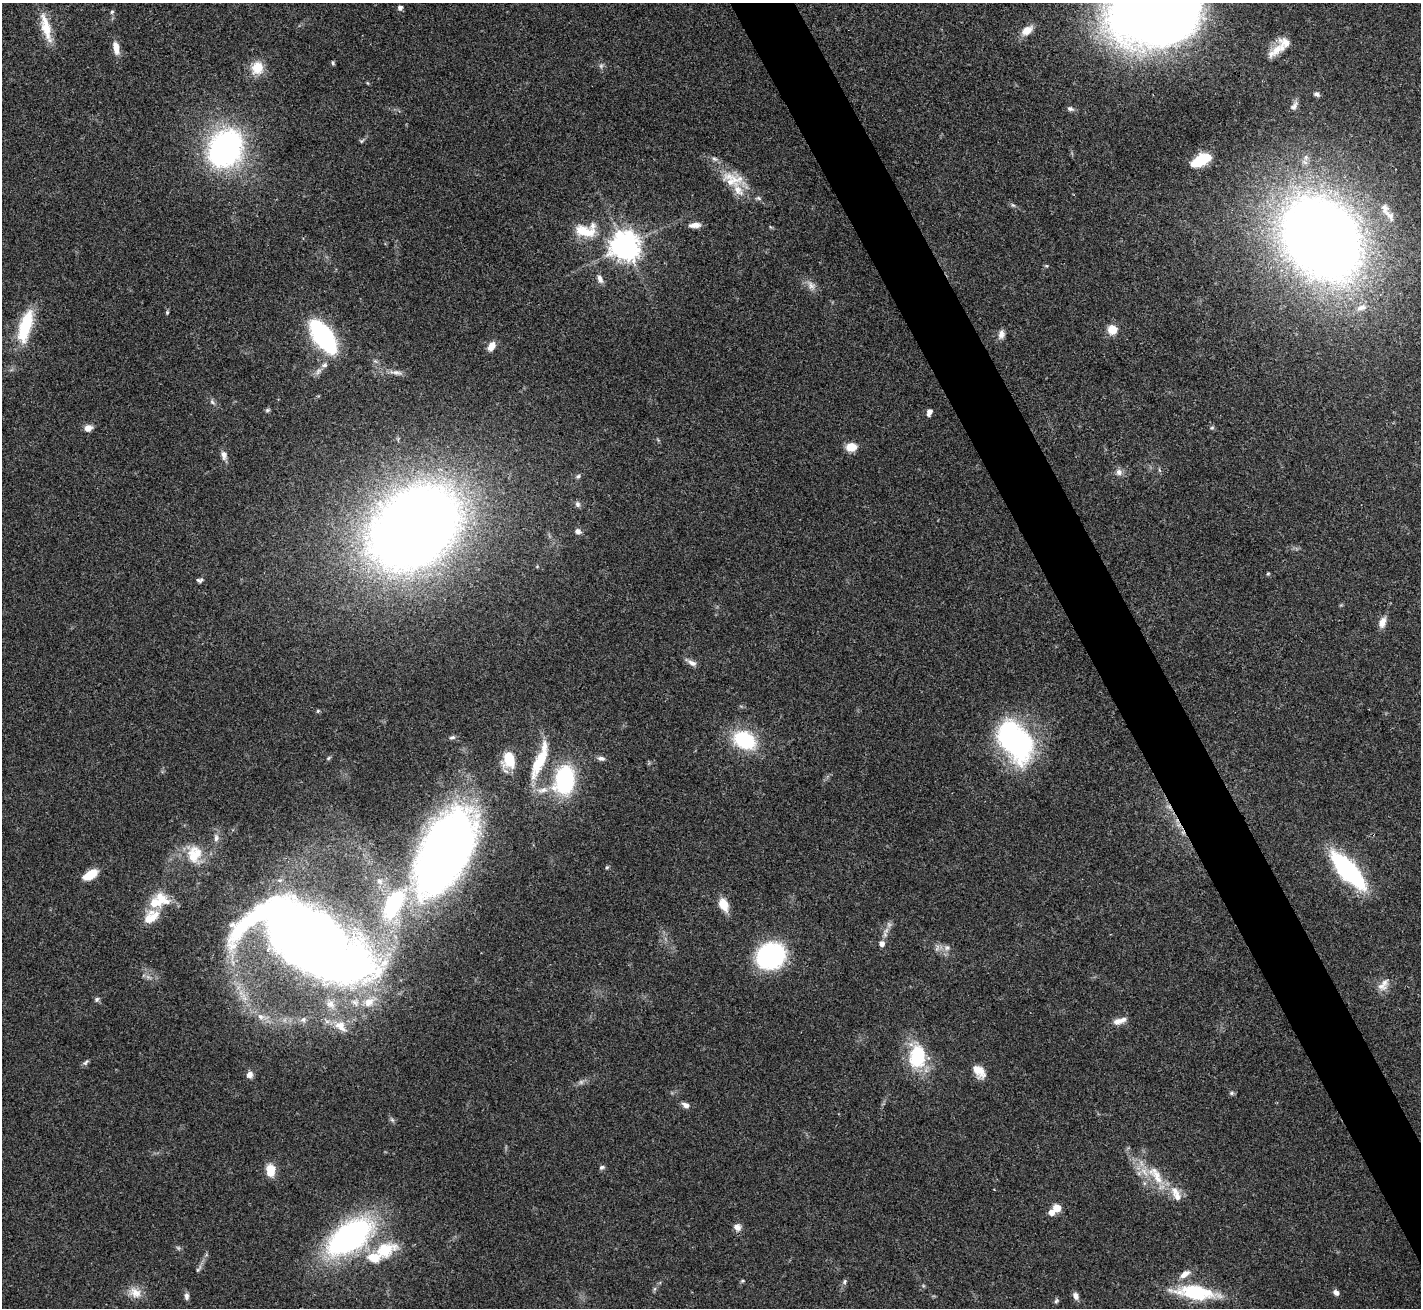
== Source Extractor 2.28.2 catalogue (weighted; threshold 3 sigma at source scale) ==
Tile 6 of 4 x 4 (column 2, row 2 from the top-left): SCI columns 1422-2840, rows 2769-4074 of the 5679 x 5670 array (HDU 1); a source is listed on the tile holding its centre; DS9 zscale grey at full resolution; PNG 1423 x 1310 px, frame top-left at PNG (2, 3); no overlay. Shown black and unused: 4% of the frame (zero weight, under 3 of 4 exposures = <1% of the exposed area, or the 3 px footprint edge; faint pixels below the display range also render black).
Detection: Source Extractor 2.28.2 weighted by HDU 2 'WHT'; one run over the whole footprint, this tile lists its part. Background 0.0648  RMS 0.0052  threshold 0.0234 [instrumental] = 3 sigma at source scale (4.5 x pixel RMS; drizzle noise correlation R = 1.50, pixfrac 1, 0.05/0.05 arcsec/px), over >= 5 px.
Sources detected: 133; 5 too faint to see at this stretch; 3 inside a brighter object's white glare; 2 cosmic-ray / hot-pixel residue — not listed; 11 inside a brighter listed object's ellipse — not listed separately; the other 112 listed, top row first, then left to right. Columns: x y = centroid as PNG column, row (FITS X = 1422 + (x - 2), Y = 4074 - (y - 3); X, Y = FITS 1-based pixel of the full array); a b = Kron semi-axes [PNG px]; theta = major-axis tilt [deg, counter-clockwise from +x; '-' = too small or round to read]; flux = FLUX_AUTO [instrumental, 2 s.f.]
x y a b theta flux
400 8 4 4 - 2.1
1152 11 69 53 5 800
112 12 5 4 - 0.85
46 27 38 10 -75 12
1027 30 14 9 32 6.2
116 48 16 7 -79 5.5
1278 49 24 12 33 8.9
333 63 6 4 -81 0.82
257 68 17 16 - 9.8
1317 94 8 5 -27 1.4
1294 106 14 7 58 2.4
1070 109 10 6 -20 1.6
361 141 6 5 - 0.81
225 148 30 24 56 160
1201 160 20 10 27 17
732 180 35 19 -17 16
758 198 8 5 -11 1.2
1013 205 7 5 -21 1
1388 214 25 9 -49 6.4
695 225 13 6 4 3.9
770 227 4 4 - 0.56
585 231 32 16 -12 15
1322 238 61 49 -52 900
625 246 9 9 - 820
1046 266 5 5 - 0.64
600 279 11 6 -65 2.5
811 285 15 8 -55 3.6
1361 308 17 9 19 5.4
167 312 6 4 71 0.71
25 327 40 14 74 27
1112 330 11 11 - 6.4
1001 334 12 8 80 3
323 336 24 11 -55 120
491 346 10 7 58 5.3
324 365 10 6 15 1.9
396 372 19 6 -11 3.3
212 402 9 6 -51 1.4
267 410 7 5 27 0.92
929 412 7 5 73 3.5
88 428 9 7 20 3.9
1212 428 6 5 - 0.86
851 447 13 10 5 6.3
224 455 13 8 -74 2.8
1119 472 10 9 - 2.7
578 476 7 5 39 1.1
578 504 9 7 -74 1.4
415 527 61 44 40 1100
578 531 7 6 - 2.2
1268 574 5 4 - 0.64
199 580 8 5 3 1.3
1382 622 14 8 70 4.6
691 662 15 6 -30 2.9
318 711 5 4 - 0.65
452 737 8 5 19 1.2
744 740 30 21 -26 32
1016 740 55 30 -60 100
328 758 7 4 37 0.78
601 758 10 6 -8 1.9
509 759 15 10 -76 20
539 761 42 13 65 20
564 780 28 19 82 57
543 790 16 8 14 4.6
216 838 11 6 -87 2.4
444 851 83 42 63 440
194 854 28 21 -85 16
607 867 5 5 - 0.73
1348 870 38 12 -48 96
90 875 19 9 31 8.4
380 881 9 7 -17 2.4
162 899 25 15 -36 12
724 905 13 8 -66 9.9
151 917 22 14 39 11
317 943 75 41 -16 640
882 944 7 7 - 2.4
937 948 11 6 76 1.9
947 948 9 8 - 2.5
771 956 24 21 29 81
1385 982 22 10 88 5
97 999 7 6 - 1.3
369 1002 14 10 32 5.7
330 1004 12 10 -18 3.8
262 1017 21 9 -10 6.7
303 1020 9 7 28 1.8
1119 1021 18 7 17 4.4
341 1026 17 10 -45 5.3
917 1056 33 21 -87 29
86 1062 10 5 45 1.3
979 1071 18 11 -52 6.8
249 1075 8 8 - 2.8
1232 1093 6 5 - 1
686 1105 9 6 -30 2.6
392 1120 7 5 -45 1.1
602 1167 7 5 24 1.2
270 1170 13 9 -86 8.8
1156 1175 35 14 -54 18
1057 1208 5 5 - 16
1051 1212 5 5 - 4.1
737 1227 10 8 -35 3.1
349 1237 29 15 36 220
385 1251 9 6 23 48
373 1257 19 14 -7 12
198 1269 13 5 54 1.6
1185 1274 16 8 33 4.7
742 1281 5 4 - 0.64
845 1281 8 5 73 1.1
654 1289 7 4 71 0.92
1195 1292 48 15 -7 37
135 1293 19 13 -36 6.9
1336 1293 8 6 -40 2.1
186 1296 10 6 -89 1.7
1075 1296 9 6 -65 2.7
1056 1301 8 5 53 0.99
Isophote crosses this tile's border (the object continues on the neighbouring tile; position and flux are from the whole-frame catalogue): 1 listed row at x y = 1152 11